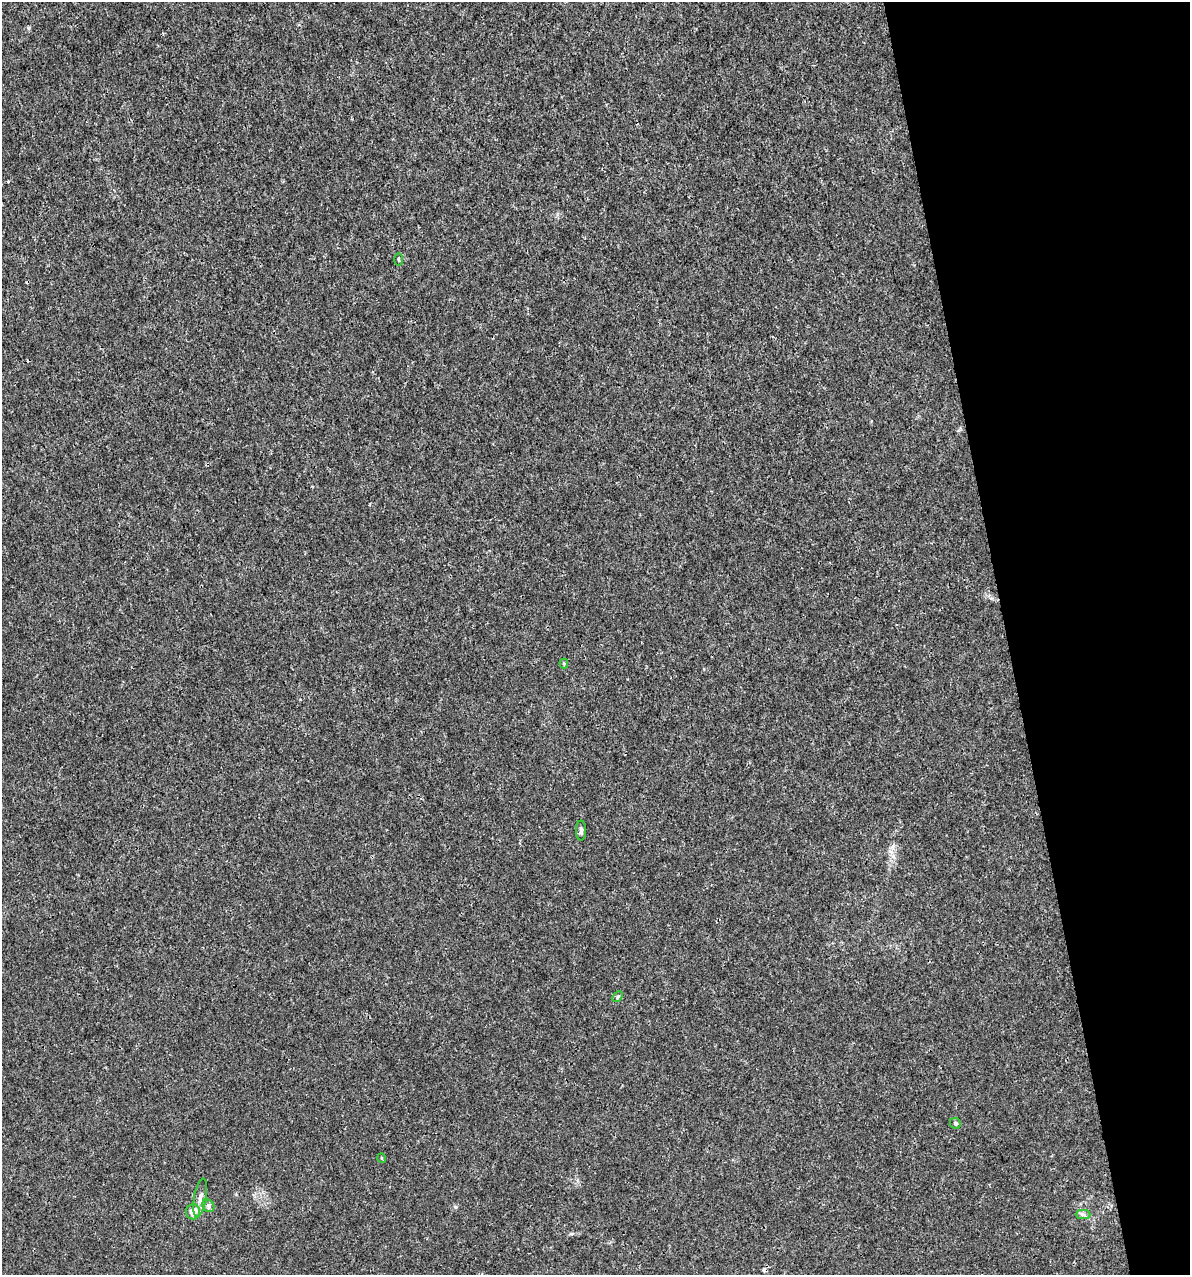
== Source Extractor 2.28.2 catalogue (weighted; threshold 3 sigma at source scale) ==
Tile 12 of 4 x 4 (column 4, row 3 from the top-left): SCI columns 3656-4843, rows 1274-2546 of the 4886 x 5091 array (HDU 1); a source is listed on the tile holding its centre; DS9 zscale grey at full resolution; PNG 1192 x 1277 px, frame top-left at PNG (2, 2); each listed source drawn as its Kron ellipse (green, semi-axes under 4 px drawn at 4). Shown black and unused: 15% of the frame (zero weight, under 3 of 4 exposures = <1% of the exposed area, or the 3 px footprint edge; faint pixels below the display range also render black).
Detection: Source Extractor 2.28.2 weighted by HDU 2 'WHT'; one run over the whole footprint, this tile lists its part. Background 3.56e-04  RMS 8.5e-04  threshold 0.00384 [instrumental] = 3 sigma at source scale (4.5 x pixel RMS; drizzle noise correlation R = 1.50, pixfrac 1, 0.0396/0.0396 arcsec/px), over >= 5 px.
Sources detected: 11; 1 cosmic-ray / hot-pixel residue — neither listed nor drawn; the other 10 listed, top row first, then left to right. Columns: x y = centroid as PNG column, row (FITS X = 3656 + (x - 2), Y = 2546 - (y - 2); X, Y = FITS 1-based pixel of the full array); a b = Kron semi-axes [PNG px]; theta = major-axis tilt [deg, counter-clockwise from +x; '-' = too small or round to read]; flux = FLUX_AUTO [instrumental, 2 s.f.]
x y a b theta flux
398 259 6 3 -89 0.1
564 663 5 4 - 0.097
581 830 10 5 -90 0.21
618 997 6 4 46 0.11
955 1123 6 5 - 0.15
382 1158 5 3 - 0.066
200 1198 19 6 80 0.49
208 1206 7 5 -47 0.2
193 1212 7 7 - 0.76
1083 1214 7 4 -1 0.21
Unlisted compact peaks at least as high as the median listed source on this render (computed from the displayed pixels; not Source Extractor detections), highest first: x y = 455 1207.